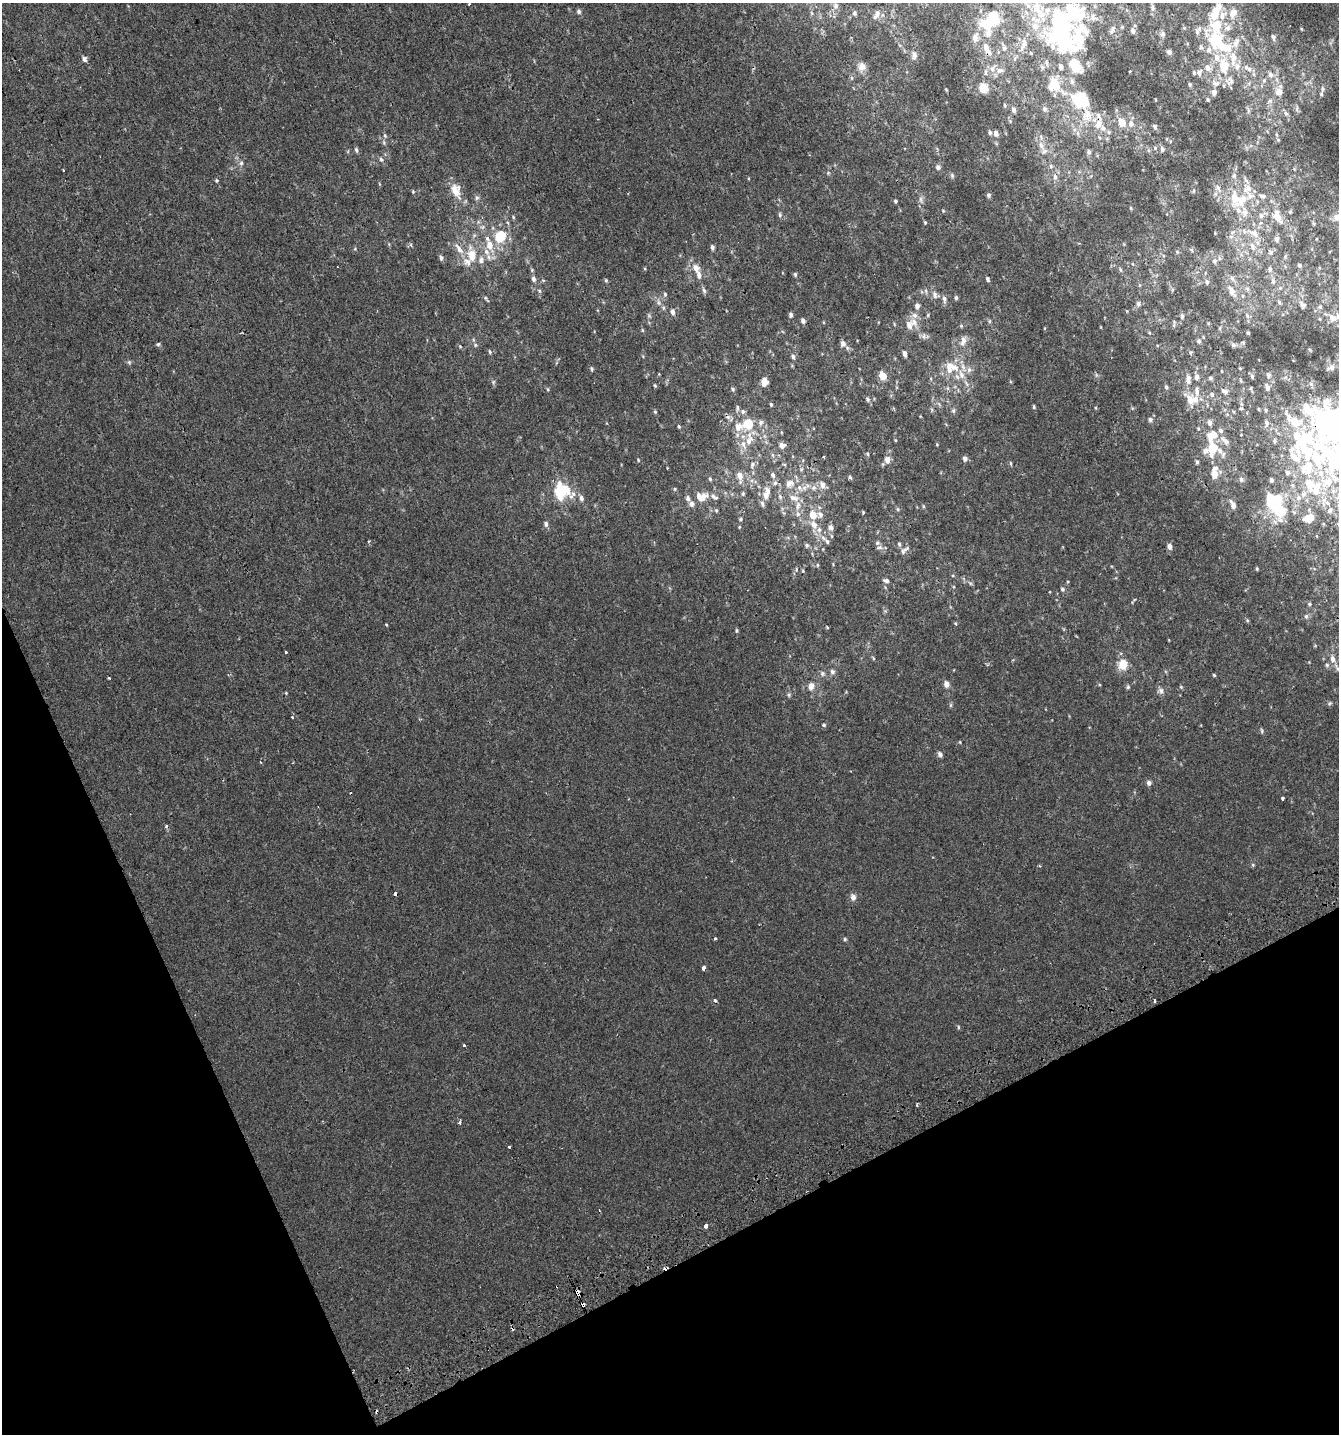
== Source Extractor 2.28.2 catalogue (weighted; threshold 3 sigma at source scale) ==
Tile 14 of 4 x 4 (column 2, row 4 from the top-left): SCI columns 1513-2849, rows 39-1470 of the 5641 x 5808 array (HDU 1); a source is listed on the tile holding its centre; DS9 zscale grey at full resolution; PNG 1341 x 1436 px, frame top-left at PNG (2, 3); no overlay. Shown black and unused: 22% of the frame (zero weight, under 2 of 3 exposures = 2% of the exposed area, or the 3 px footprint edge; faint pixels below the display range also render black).
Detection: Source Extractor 2.28.2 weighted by HDU 2 'WHT'; one run over the whole footprint, this tile lists its part. Background 0.00169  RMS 0.003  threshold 0.0136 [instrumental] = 3 sigma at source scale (4.5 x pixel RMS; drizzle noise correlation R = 1.50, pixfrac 1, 0.0396/0.0396 arcsec/px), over >= 5 px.
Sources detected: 365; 5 inside a brighter object's white glare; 5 cosmic-ray / hot-pixel residue — not listed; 77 inside a brighter listed object's ellipse — not listed separately; the other 278 listed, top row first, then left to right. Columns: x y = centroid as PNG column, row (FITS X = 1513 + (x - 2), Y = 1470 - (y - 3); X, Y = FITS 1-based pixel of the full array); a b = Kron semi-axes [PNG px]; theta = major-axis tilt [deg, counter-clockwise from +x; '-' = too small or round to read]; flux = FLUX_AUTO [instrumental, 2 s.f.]
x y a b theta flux
469 4 3 2 - 0.51
836 6 7 6 - 0.75
1038 8 34 12 -71 10
1153 8 8 6 90 0.79
579 11 6 5 - 0.61
1215 11 11 8 -60 2.3
854 13 5 5 - 0.47
1233 13 13 10 50 2.9
877 15 12 5 58 1.3
993 18 13 11 71 9.3
1060 19 18 12 61 44
1302 29 5 3 - 0.24
1133 31 6 5 - 0.8
988 32 25 9 -81 3.8
1163 34 7 7 - 0.75
1078 37 93 45 80 37
1273 37 7 5 -79 0.75
975 38 10 7 81 1.8
1024 44 16 8 75 2.3
1221 44 44 18 -49 18
1004 48 7 6 - 0.67
1169 52 6 5 - 0.65
914 55 10 6 88 1.2
84 59 8 6 -79 0.75
862 67 10 10 - 1.8
1207 67 9 7 -84 1.4
1000 70 10 7 8 1.3
1199 73 7 6 - 0.98
1270 75 8 7 - 1.2
1264 80 6 5 - 0.54
1230 81 13 8 84 1.6
1216 83 12 8 5 1.7
1190 84 5 4 - 0.41
983 88 10 8 -74 3.1
1322 89 7 5 84 0.62
1214 92 6 5 - 1.1
1279 92 10 9 - 2
1208 99 4 3 - 0.43
1270 101 6 6 - 0.65
1005 105 6 3 -81 0.33
1014 110 7 5 -76 0.82
1248 110 7 4 -72 0.51
1286 113 7 5 -67 0.66
1121 123 12 9 -68 2.7
1099 124 13 10 75 2.9
1155 127 7 5 -70 0.54
990 133 6 4 -62 0.52
996 133 7 5 -72 1.2
385 136 6 4 -72 0.4
1278 140 6 3 -19 0.32
384 142 6 4 73 0.41
1041 146 8 7 - 1.3
1162 149 6 5 - 0.7
356 150 7 4 -81 0.56
1089 152 6 5 - 0.65
381 159 6 5 - 0.56
241 163 6 5 - 0.56
1051 166 5 5 - 0.45
938 167 7 6 - 0.7
64 170 3 3 - 0.88
828 173 5 4 - 0.32
952 175 6 5 - 0.47
1055 177 8 6 -76 0.92
216 181 5 5 - 0.39
1218 188 11 7 -60 1.4
1248 188 14 9 40 2.7
1194 190 5 3 - 0.3
413 191 5 4 - 0.32
456 191 20 12 -70 3.9
989 195 6 5 - 0.63
1262 196 10 6 -10 1
921 199 9 4 -81 0.7
1235 199 26 13 -90 6.8
895 201 4 4 - 0.44
1131 208 5 3 - 0.25
943 211 5 3 - 0.25
1290 212 5 4 - 0.34
780 215 6 4 -89 0.41
1261 216 8 6 -76 0.95
1277 216 20 10 -66 3.9
1337 217 8 8 - 1.9
925 222 4 3 - 0.27
1254 233 18 8 -30 2.5
500 236 12 9 46 8.5
1277 239 6 5 - 0.93
489 245 13 10 -79 3.9
1252 246 10 7 -74 1.5
712 247 5 4 - 0.71
459 249 15 7 -55 2.2
1177 252 5 4 - 0.31
472 255 12 8 -88 4.1
441 258 6 4 -80 0.64
481 260 10 7 79 1.4
1214 261 8 6 46 0.86
1299 265 5 4 - 0.52
696 268 9 7 -54 2
1270 269 6 6 - 0.65
795 274 6 4 -64 0.41
1232 278 7 6 - 0.78
534 279 7 5 -72 0.86
987 279 5 4 - 0.55
606 280 6 4 -70 0.37
1207 282 7 5 -80 0.69
704 290 8 5 -63 0.63
926 291 6 4 -72 0.46
1232 292 15 7 -64 2.3
665 294 5 4 - 0.39
935 295 11 6 -76 1.1
956 298 5 4 - 0.46
486 299 9 3 -55 0.4
944 299 9 5 -83 0.92
1279 302 6 4 -50 0.41
1138 304 7 5 82 0.61
1302 305 10 6 -69 0.92
917 306 5 5 - 1.1
1320 307 5 5 - 0.39
672 312 6 5 - 1.1
791 315 5 4 - 0.66
915 315 9 8 - 1.3
1182 316 7 4 -82 0.58
1332 318 10 9 - 2.1
803 321 6 5 - 0.78
990 321 6 4 -90 0.36
909 325 11 9 -87 2.2
961 326 5 5 - 0.35
642 330 6 3 -71 0.3
1248 333 3 3 - 0.36
963 341 13 7 73 1.6
1199 341 6 6 - 0.55
158 344 5 4 - 0.39
843 344 9 8 - 1.1
475 345 5 5 - 0.44
1233 345 7 6 - 0.59
460 346 5 4 - 0.28
490 352 5 5 - 0.46
905 354 6 4 -78 1.1
793 357 6 5 - 0.75
950 366 26 11 -20 5.2
1331 367 9 7 19 1.1
591 369 6 4 -73 0.4
882 375 9 7 -51 2.4
1268 375 8 6 -71 0.65
1252 376 6 5 - 0.46
1196 377 7 5 76 0.94
1210 378 6 4 -15 0.45
1188 379 12 7 88 1.5
764 382 7 6 - 2.6
1311 384 6 5 - 0.59
655 386 5 4 - 0.3
1166 387 5 5 - 0.42
1267 387 7 5 -74 0.94
733 389 5 5 - 0.41
1197 391 13 5 -87 1.2
1224 391 9 5 -27 0.87
1212 394 7 6 - 0.65
868 399 6 5 - 0.56
1190 399 16 9 -68 2.7
771 404 4 3 - 0.4
1034 407 5 4 - 0.31
1241 408 5 4 - 0.34
1259 409 4 3 - 0.25
953 410 7 5 70 0.51
1266 410 4 4 - 0.39
743 411 7 6 - 0.74
655 412 4 4 - 0.32
1150 419 5 5 - 0.68
760 422 7 6 - 0.76
1209 422 6 5 - 1.1
1295 422 18 13 -16 4.9
1266 423 7 6 - 0.84
748 424 9 9 - 6.4
1329 425 44 26 -66 43
679 426 4 3 - 0.34
738 427 12 11 - 2.7
1221 431 7 6 - 0.65
895 440 5 3 - 0.24
749 441 15 9 60 2.9
1274 441 5 5 - 0.39
782 445 7 6 - 1.3
1213 448 20 16 31 7.4
1320 453 80 46 73 56
868 454 5 3 - 0.3
824 457 3 2 - 0.24
965 458 6 5 - 0.96
887 460 7 6 - 1.7
1197 462 5 4 - 0.44
1010 463 6 3 -71 0.29
752 464 10 4 81 0.74
1334 464 69 38 13 54
802 469 6 4 70 0.39
1215 474 8 6 -90 3.2
773 475 7 5 -73 0.82
740 476 11 8 -74 2
850 477 6 4 -49 0.39
710 479 5 4 - 0.38
1241 479 8 6 -82 0.79
775 483 7 5 46 0.7
790 483 14 10 22 2.6
822 485 9 6 -78 1.6
813 488 7 6 - 0.9
675 489 5 4 - 0.34
560 494 12 11 - 5.4
743 494 6 5 - 0.42
766 495 8 7 - 1.6
701 497 18 12 4 3.9
581 498 7 5 -74 0.85
794 498 15 8 -21 2.3
1272 500 15 11 -19 14
762 504 9 5 -81 0.8
1233 505 13 6 -64 1.4
923 506 5 3 - 0.28
898 509 6 4 -89 0.35
716 510 5 4 - 0.38
1330 510 7 6 - 0.84
863 512 4 4 - 0.27
798 514 9 6 -76 1.2
813 515 7 6 - 3.4
820 515 8 7 - 1.2
740 519 5 4 - 0.34
1308 519 10 9 - 2.5
546 524 7 5 -89 0.83
814 525 11 7 -64 2.3
739 527 5 3 - 0.22
830 527 7 5 -80 1.2
827 541 8 5 -56 0.71
877 543 7 6 - 0.71
899 544 6 5 - 0.59
807 545 6 5 - 0.51
1169 546 6 5 - 1.4
904 550 15 5 44 0.97
817 565 5 3 - 0.28
796 569 5 3 - 0.25
1257 569 4 4 - 0.31
886 581 8 5 -18 0.68
1062 589 6 5 - 0.51
1309 604 5 4 - 0.4
1306 616 6 5 - 0.52
955 623 5 3 - 0.28
386 625 3 3 - 0.28
827 627 3 3 - 0.25
737 630 6 3 -90 0.37
286 653 3 3 - 1
873 658 6 3 -55 0.29
1332 659 9 6 -72 1.3
1123 664 10 8 83 4.3
1327 665 5 5 - 0.5
832 672 7 7 - 0.71
822 673 7 6 - 0.7
1214 675 4 4 - 0.32
109 678 3 3 - 0.31
946 684 8 6 -74 1.3
811 686 9 8 - 1.7
1128 687 5 4 - 0.41
1161 691 8 7 - 0.91
286 693 3 3 - 0.22
789 695 6 4 -72 0.42
1330 703 6 4 44 0.37
292 717 3 3 - 0.43
824 725 4 4 - 0.33
940 754 7 6 - 0.8
260 762 4 2 - 0.23
1149 783 5 5 - 0.98
1282 798 4 3 - 1
166 826 5 4 - 0.38
1253 865 6 4 -72 0.32
853 897 8 7 - 1.1
715 938 3 3 - 0.76
845 939 5 4 - 0.35
703 968 4 3 - 0.95
715 1000 4 3 - 0.46
1155 1001 4 2 - 0.31
464 1046 3 3 - 1.1
460 1122 4 3 - 0.46
509 1147 3 3 - 1.2
705 1226 4 3 - 1.2
666 1268 9 2 11 0.6
577 1293 5 3 - 9.8
583 1304 3 3 - 3.6
Overlapping masked pixels (flux is a lower limit): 4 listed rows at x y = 1329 425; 666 1268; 577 1293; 583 1304
Isophote crosses this tile's border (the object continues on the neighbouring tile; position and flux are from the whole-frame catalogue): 5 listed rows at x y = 469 4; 1038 8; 1078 37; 1337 217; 1334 464
Unlisted compact peaks at least as high as the median listed source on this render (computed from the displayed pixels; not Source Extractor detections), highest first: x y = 803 571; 638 460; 1262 731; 539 291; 129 362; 958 1027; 493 382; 548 389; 513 217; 1247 620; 960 742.